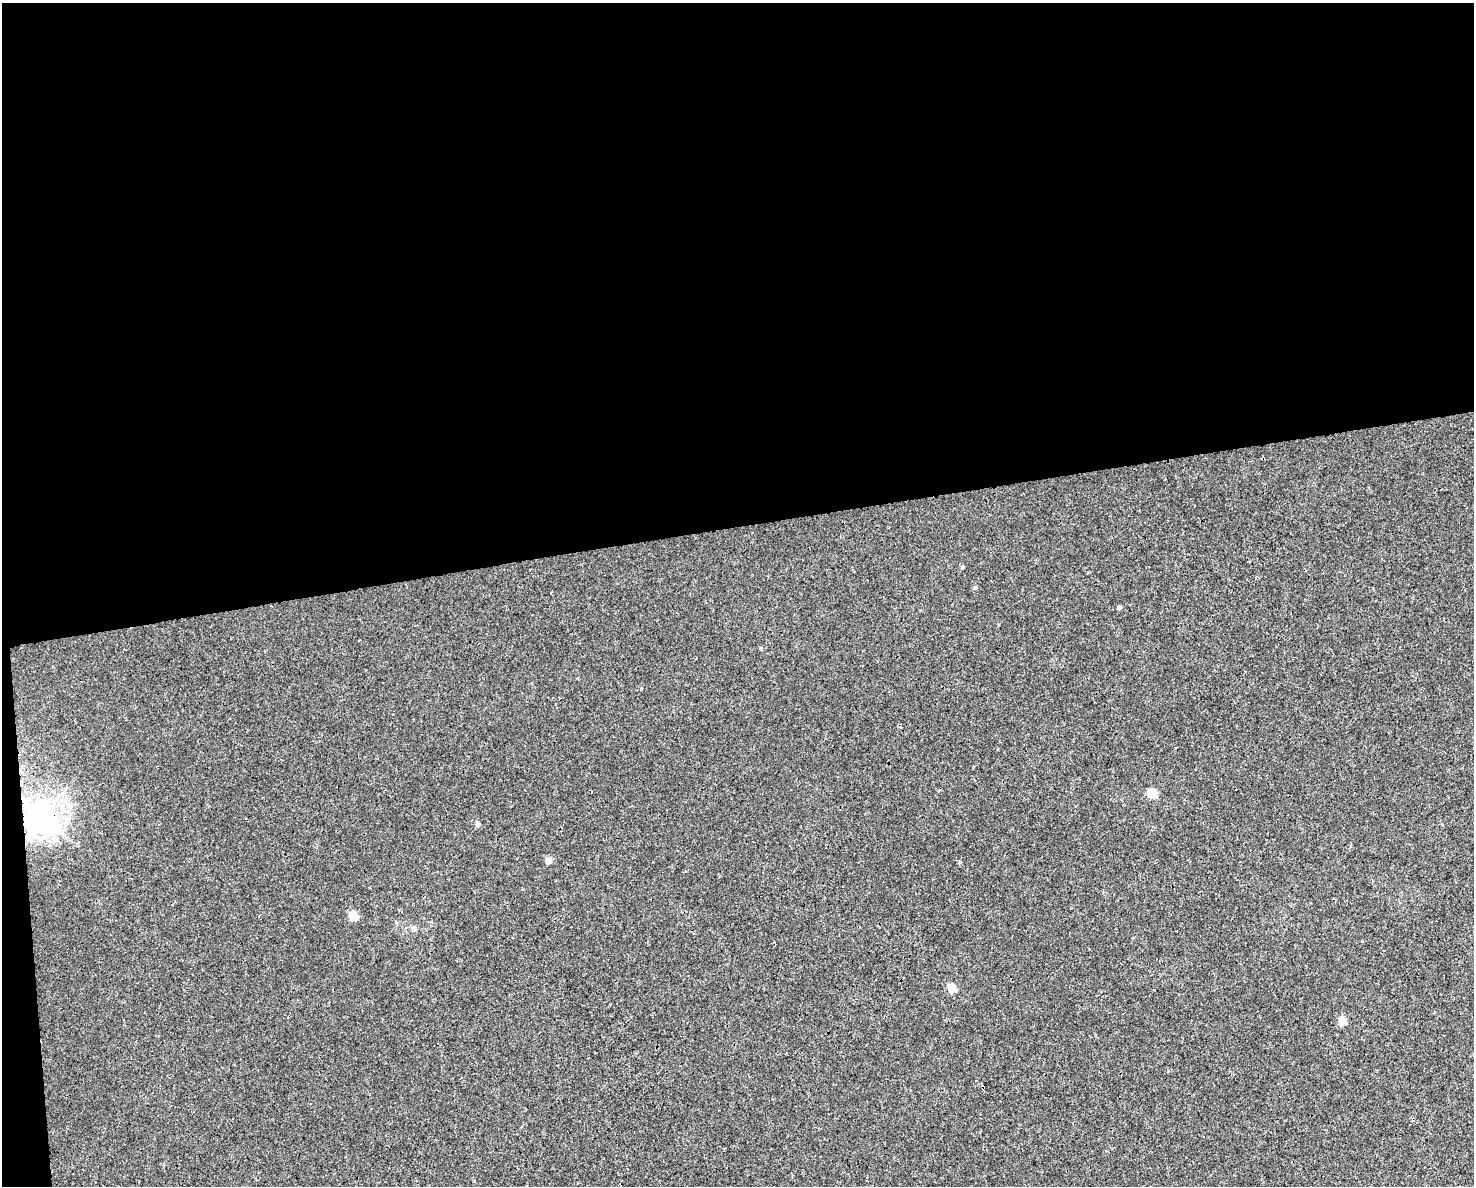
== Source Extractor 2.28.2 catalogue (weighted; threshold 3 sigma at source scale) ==
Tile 1 of 3 x 4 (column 1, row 1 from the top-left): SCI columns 64-1535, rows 3551-4734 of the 4497 x 4734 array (HDU 1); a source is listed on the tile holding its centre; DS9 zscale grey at full resolution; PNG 1476 x 1188 px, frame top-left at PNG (2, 3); no overlay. Shown black and unused: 45% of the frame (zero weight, under 3 of 4 exposures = <1% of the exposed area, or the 3 px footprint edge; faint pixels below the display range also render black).
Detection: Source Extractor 2.28.2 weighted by HDU 2 'WHT'; one run over the whole footprint, this tile lists its part. Background 0.00208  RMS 0.002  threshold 0.00921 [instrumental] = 3 sigma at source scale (4.5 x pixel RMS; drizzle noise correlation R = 1.50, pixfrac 1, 0.0396/0.0396 arcsec/px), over >= 5 px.
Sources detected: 11; all 11 listed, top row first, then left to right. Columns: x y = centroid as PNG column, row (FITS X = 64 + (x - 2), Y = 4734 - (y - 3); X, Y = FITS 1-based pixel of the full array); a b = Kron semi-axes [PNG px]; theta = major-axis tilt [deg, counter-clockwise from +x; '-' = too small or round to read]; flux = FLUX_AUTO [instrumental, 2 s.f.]
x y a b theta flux
962 567 4 4 - 0.37
1119 607 4 4 - 0.56
1152 793 5 5 - 7.9
42 817 10 9 - 250
478 824 5 4 - 0.95
548 861 5 4 - 1.8
959 863 5 3 - 0.24
353 916 5 5 - 6.8
414 928 7 6 - 0.53
952 988 5 5 - 5.9
1342 1021 5 5 - 4.8
Overlapping masked pixels (flux is a lower limit): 1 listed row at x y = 42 817
Unlisted compact peaks at least as high as the median listed source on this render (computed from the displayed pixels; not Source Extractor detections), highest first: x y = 975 588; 761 648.